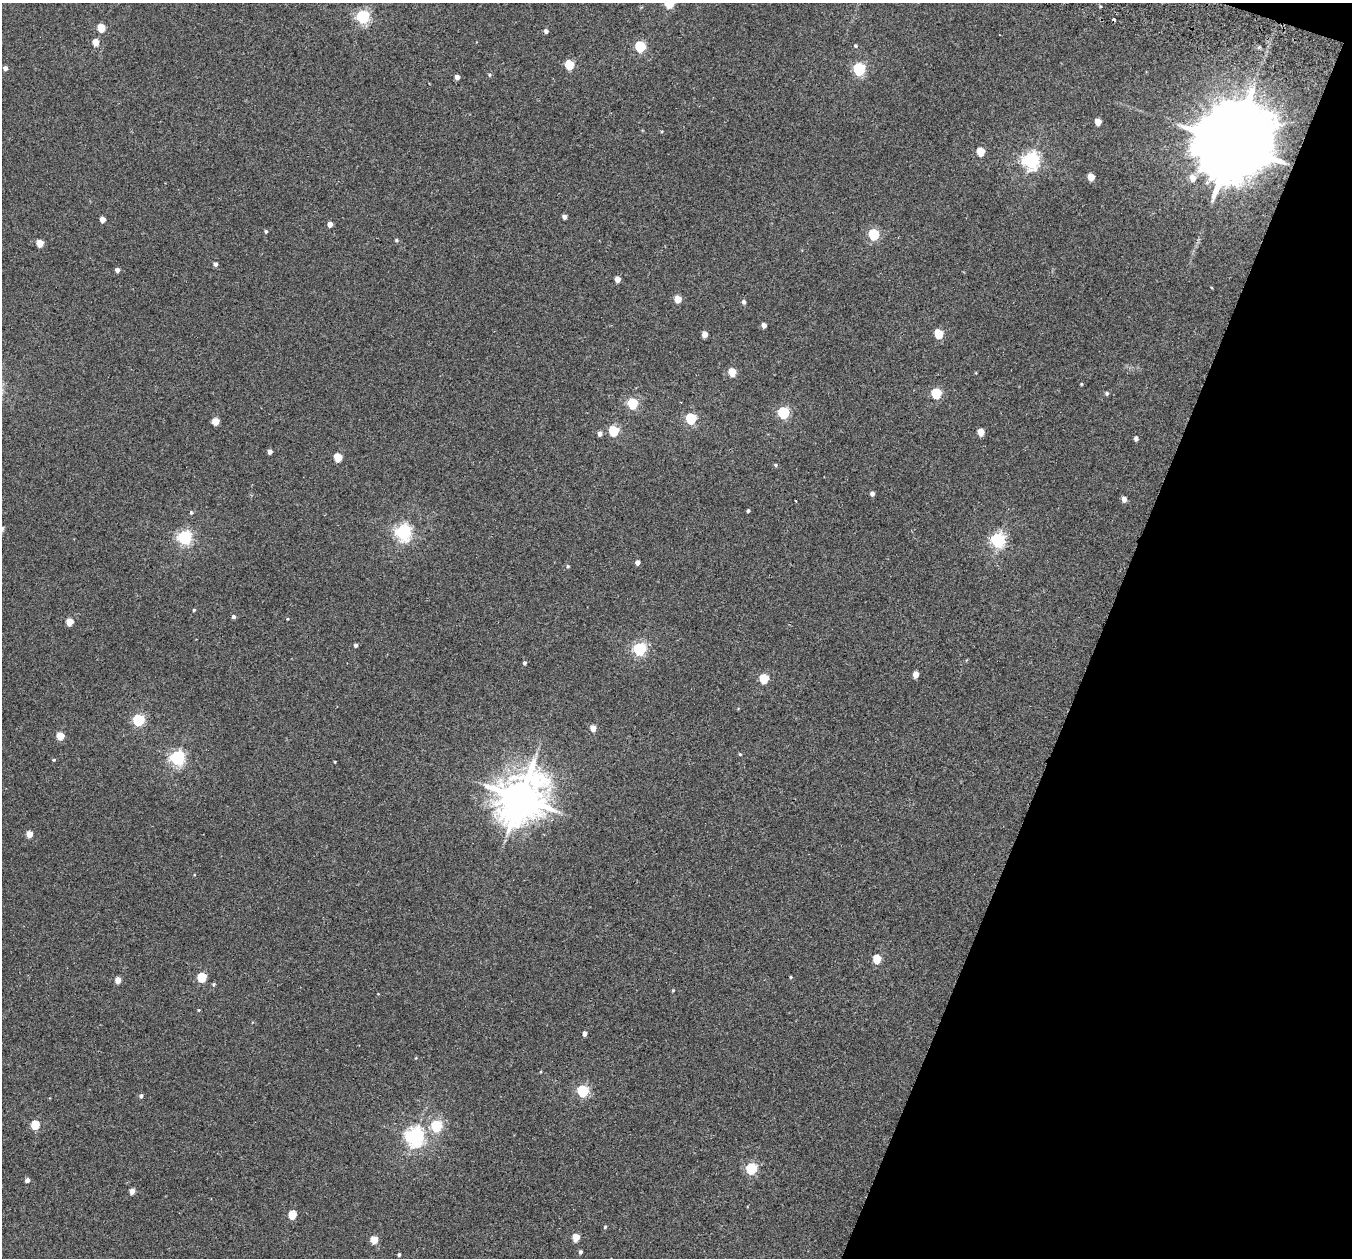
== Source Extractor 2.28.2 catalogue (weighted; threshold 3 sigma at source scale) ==
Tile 8 of 4 x 4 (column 4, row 2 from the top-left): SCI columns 4079-5428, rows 2830-4085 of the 5452 x 5530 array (HDU 1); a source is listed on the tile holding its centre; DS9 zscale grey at full resolution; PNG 1354 x 1260 px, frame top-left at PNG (2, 3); no overlay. Shown black and unused: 19% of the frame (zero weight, under 2 of 3 exposures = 3% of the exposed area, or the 3 px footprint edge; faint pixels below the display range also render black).
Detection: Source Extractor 2.28.2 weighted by HDU 2 'WHT'; one run over the whole footprint, this tile lists its part. Background 0.0409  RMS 0.007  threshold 0.0316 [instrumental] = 3 sigma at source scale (4.5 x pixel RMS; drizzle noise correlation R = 1.50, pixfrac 1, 0.05/0.05 arcsec/px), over >= 5 px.
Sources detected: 98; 1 cosmic-ray / hot-pixel residue — not listed; the other 97 listed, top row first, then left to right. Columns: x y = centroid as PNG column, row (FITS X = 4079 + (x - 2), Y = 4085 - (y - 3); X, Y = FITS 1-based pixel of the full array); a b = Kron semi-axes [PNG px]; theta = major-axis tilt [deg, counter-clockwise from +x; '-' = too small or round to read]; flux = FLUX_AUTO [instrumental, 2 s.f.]
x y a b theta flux
669 3 6 5 - 36
363 17 6 6 - 120
101 28 5 5 - 18
546 31 4 4 - 2.2
95 42 5 5 - 8.5
640 46 6 5 - 48
855 46 5 4 - 0.86
569 65 6 5 - 28
5 68 4 4 - 2.3
859 69 6 5 - 89
489 75 5 3 - 0.74
457 77 5 4 - 3.1
1098 122 5 5 - 8.9
1233 144 23 17 62 13000
981 151 5 5 - 19
1031 160 7 6 - 240
1091 177 5 5 - 12
1193 178 7 6 - 5.5
564 216 4 4 - 2.3
102 219 4 4 - 5.5
330 224 4 4 - 4.6
266 231 4 4 - 1.1
874 234 6 5 - 59
396 240 5 4 - 0.91
40 243 5 5 - 12
216 264 5 4 - 1.9
117 270 4 4 - 2.4
618 279 5 4 - 6.2
678 299 5 5 - 11
744 302 5 4 - 1.7
764 325 4 4 - 3.4
705 334 5 4 - 5.9
939 334 6 5 - 27
732 372 5 5 - 16
1081 384 4 3 - 0.63
936 393 6 5 - 42
1107 393 5 5 - 1.2
633 403 6 5 - 49
783 412 6 5 - 73
691 419 6 5 - 58
216 421 5 5 - 11
614 431 6 5 - 43
981 432 5 4 - 11
600 434 5 4 - 2.9
1136 438 5 4 - 2.1
270 452 4 4 - 2.7
338 457 5 5 - 19
776 465 5 4 - 0.93
872 494 4 4 - 2.6
1124 499 5 4 - 4.3
795 501 3 2 - 0.61
748 511 4 3 - 0.95
191 512 4 4 - 1
403 532 6 6 - 210
185 537 6 6 - 160
998 540 6 6 - 160
637 562 4 4 - 3.4
568 566 4 4 - 0.83
194 610 4 3 - 0.75
233 617 5 5 - 1.7
70 622 5 5 - 14
356 645 4 4 - 1.9
640 649 6 6 - 100
524 663 4 4 - 1.5
916 674 5 4 - 6.7
764 679 6 5 - 34
138 720 6 5 - 82
593 728 5 4 - 7.3
60 736 6 5 - 12
740 754 5 3 - 0.66
177 758 6 6 - 170
54 760 5 4 - 0.69
335 762 4 2 - 0.51
520 798 15 12 54 2600
29 834 5 4 - 9.1
877 959 5 5 - 22
202 977 5 5 - 35
791 977 4 3 - 0.66
118 980 5 4 - 8.1
214 984 4 4 - 0.86
673 990 5 3 - 0.55
199 1010 5 3 - 0.53
585 1034 4 4 - 3.1
583 1091 6 5 - 82
141 1096 5 5 - 1.6
35 1125 5 5 - 26
436 1126 6 5 - 63
415 1137 7 6 - 310
751 1169 6 5 - 72
27 1180 4 4 - 3
132 1191 5 4 - 5.7
292 1215 5 5 - 22
605 1227 4 4 - 0.86
576 1237 5 4 - 15
374 1240 5 5 - 15
580 1252 4 4 - 1.5
399 1255 4 3 - 1.2
Overlapping masked pixels (flux is a lower limit): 1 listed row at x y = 1233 144
Isophote crosses this tile's border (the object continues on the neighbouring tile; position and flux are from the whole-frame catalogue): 1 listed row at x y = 669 3